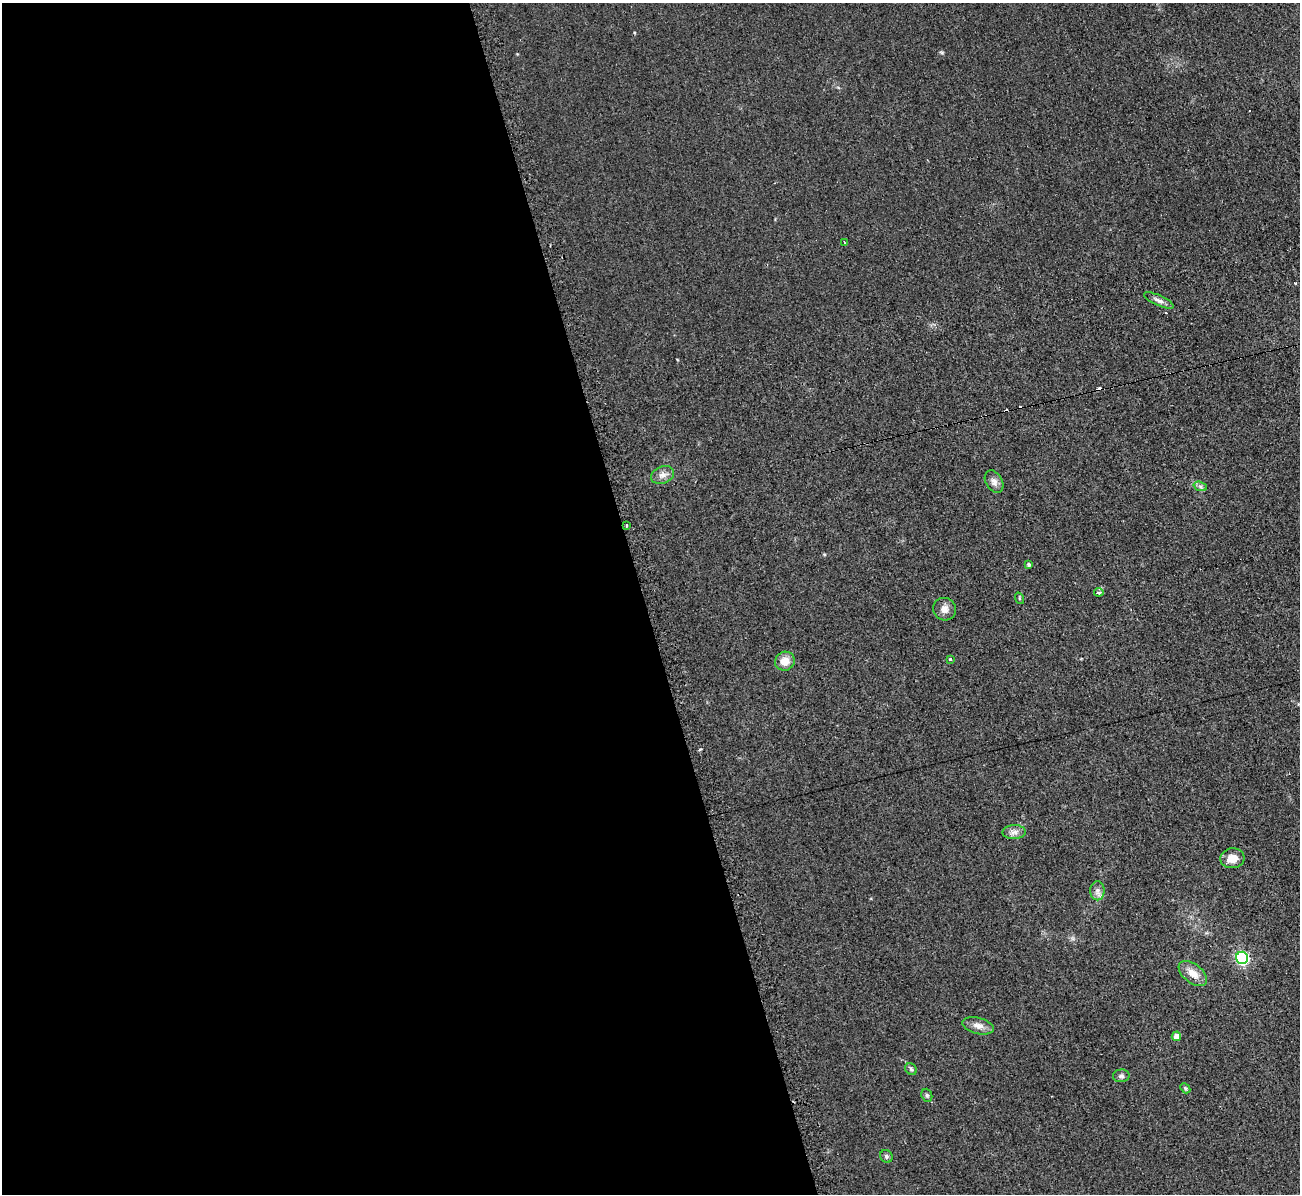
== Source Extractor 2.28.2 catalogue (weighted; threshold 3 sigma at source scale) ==
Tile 9 of 4 x 4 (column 1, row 3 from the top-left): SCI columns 9-1306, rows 1334-2525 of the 5221 x 5176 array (HDU 1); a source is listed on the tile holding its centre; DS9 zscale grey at full resolution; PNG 1302 x 1196 px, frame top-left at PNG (2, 3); each listed source drawn as its Kron ellipse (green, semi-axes under 4 px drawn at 4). Shown black and unused: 49% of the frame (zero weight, under 2 of 3 exposures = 2% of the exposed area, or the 3 px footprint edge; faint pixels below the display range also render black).
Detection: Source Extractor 2.28.2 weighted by HDU 2 'WHT'; one run over the whole footprint, this tile lists its part. Background 0.0633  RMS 0.0099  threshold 0.0444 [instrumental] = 3 sigma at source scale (4.5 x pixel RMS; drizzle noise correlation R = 1.50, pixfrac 1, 0.05/0.05 arcsec/px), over >= 5 px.
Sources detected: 29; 5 cosmic-ray / hot-pixel residue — neither listed nor drawn; the other 24 listed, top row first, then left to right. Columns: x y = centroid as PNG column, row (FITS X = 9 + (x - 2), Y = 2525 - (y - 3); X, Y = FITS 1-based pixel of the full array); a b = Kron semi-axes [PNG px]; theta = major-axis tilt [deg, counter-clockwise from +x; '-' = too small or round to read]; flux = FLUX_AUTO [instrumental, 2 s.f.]
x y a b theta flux
844 242 3 2 - 1.2
1159 300 16 5 -24 4.4
662 475 12 8 22 5.5
994 482 12 8 -59 5.3
1200 486 7 4 -19 2.1
627 525 3 3 - 1.7
1029 564 4 4 - 2.3
1099 592 4 3 - 4.8
1019 598 6 3 -72 1.2
944 609 11 11 - 6.8
950 660 3 3 - 9.9
785 661 10 9 - 11
1014 832 12 7 1 4.9
1232 858 12 10 5 10
1097 891 9 7 89 4.3
1242 958 6 6 - 130
1193 974 16 9 -38 11
978 1026 16 8 -15 6.7
1176 1036 5 4 - 7.8
911 1069 6 5 - 1.8
1121 1076 8 6 6 2.5
1185 1088 6 4 -47 1.4
927 1095 7 5 -69 1.9
886 1156 7 6 - 2